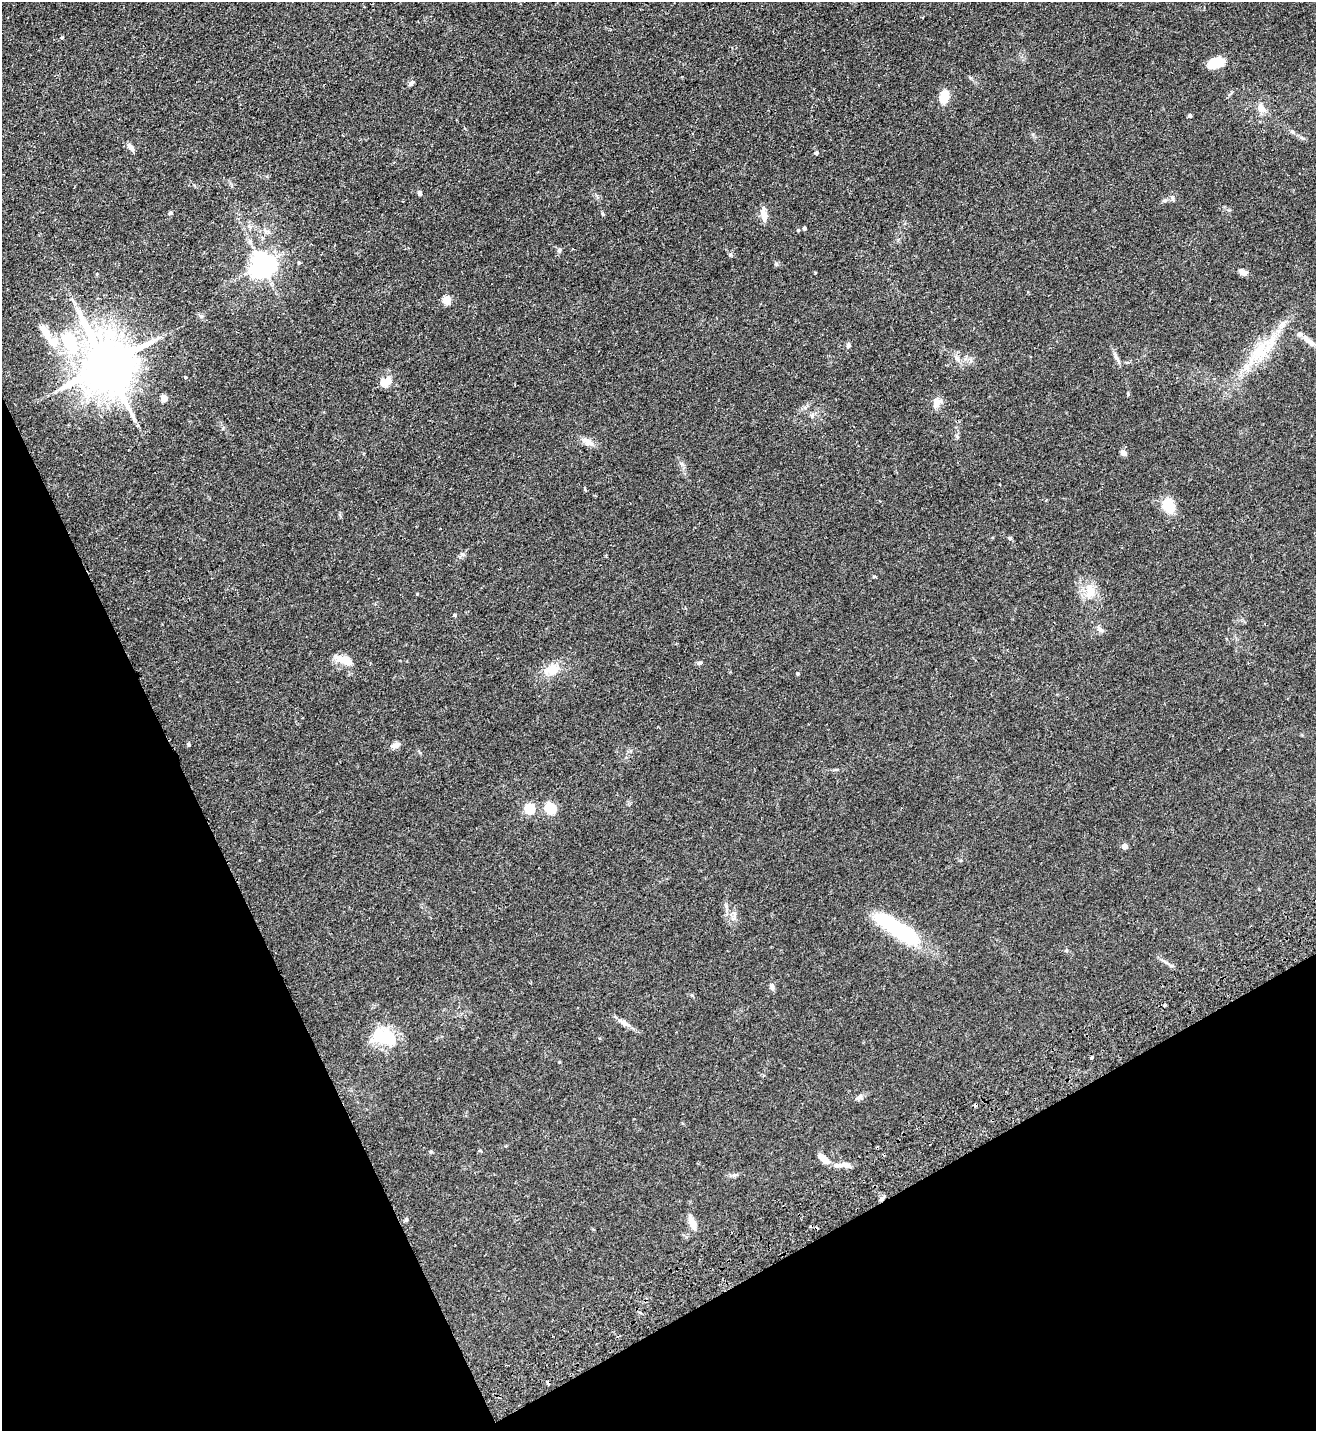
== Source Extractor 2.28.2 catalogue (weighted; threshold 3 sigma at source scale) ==
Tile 14 of 4 x 4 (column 2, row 4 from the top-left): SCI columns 1501-2814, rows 53-1481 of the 5763 x 5819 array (HDU 1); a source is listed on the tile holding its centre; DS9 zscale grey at full resolution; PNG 1318 x 1433 px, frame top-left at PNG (2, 2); no overlay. Shown black and unused: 24% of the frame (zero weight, under 2 of 3 exposures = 3% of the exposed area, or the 3 px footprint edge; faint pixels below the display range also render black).
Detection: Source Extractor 2.28.2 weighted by HDU 2 'WHT'; one run over the whole footprint, this tile lists its part. Background 0.0836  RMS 0.0085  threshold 0.0382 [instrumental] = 3 sigma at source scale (4.5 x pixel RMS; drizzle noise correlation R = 1.50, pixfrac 1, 0.05/0.05 arcsec/px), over >= 5 px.
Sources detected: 80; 5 inside a brighter object's white glare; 3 cosmic-ray / hot-pixel residue — not listed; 4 inside a brighter listed object's ellipse — not listed separately; the other 68 listed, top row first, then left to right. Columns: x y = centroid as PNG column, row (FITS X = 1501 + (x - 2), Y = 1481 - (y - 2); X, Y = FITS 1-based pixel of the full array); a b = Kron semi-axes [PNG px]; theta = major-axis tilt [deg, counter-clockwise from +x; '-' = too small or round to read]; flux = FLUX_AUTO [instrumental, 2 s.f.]
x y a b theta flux
62 37 4 3 - 0.94
1213 63 15 10 48 13
411 83 8 5 44 2.1
944 97 11 6 76 20
1262 108 14 9 -50 5.8
1190 116 4 3 - 2.5
1292 132 6 5 - 1.4
130 147 10 6 -55 4
816 153 4 4 - 2
420 193 6 5 - 1.8
1165 200 7 5 1 1.6
170 213 4 4 - 1.8
764 215 17 7 -80 6.8
249 226 6 5 - 1.7
804 228 4 4 - 1.4
798 230 5 4 - 0.96
559 250 7 5 71 1.6
730 254 6 4 1 1.1
299 262 5 4 - 1.1
776 264 6 5 - 1.3
262 265 8 7 - 740
1243 272 9 6 -27 5.2
815 273 4 2 - 0.59
447 300 5 5 - 28
45 332 24 9 -58 12
1300 334 9 8 - 3
70 341 36 20 -67 51
1311 342 14 8 -48 5.9
848 345 7 6 - 1.7
1260 350 41 18 52 37
957 358 10 6 -60 3.6
106 365 16 14 -69 4700
185 377 3 3 - 1.8
388 381 13 9 82 5.4
164 398 5 4 - 13
937 403 15 10 49 6.2
588 442 15 9 -28 6.4
1124 453 5 4 - 7
1168 506 15 11 -62 22
1010 538 5 5 - 1.3
1090 591 23 13 -77 13
455 615 5 4 - 1.1
1100 629 12 5 -43 2.6
344 660 22 8 -22 11
699 663 7 5 14 1.5
552 669 20 12 18 13
798 674 4 4 - 1.3
188 744 6 4 90 0.91
395 745 14 7 20 3.5
836 769 6 4 0 1
530 808 5 5 - 51
551 808 12 10 -43 15
1125 846 4 4 - 8
734 913 8 5 -79 2.6
904 935 38 18 -22 48
1165 961 10 3 -21 1.8
772 986 10 6 -79 2.5
625 1023 14 7 -34 4.1
386 1037 22 15 -26 34
1091 1058 4 3 - 4.1
860 1097 10 6 44 2.5
975 1106 4 3 - 2.2
431 1151 6 4 0 0.92
824 1158 17 7 -40 7.8
846 1165 11 7 -15 4.3
734 1175 8 5 24 1.9
406 1219 5 5 - 1.1
692 1223 17 7 -66 7.4
Isophote crosses this tile's border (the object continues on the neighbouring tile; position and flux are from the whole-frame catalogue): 1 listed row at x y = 1311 342
Unlisted compact peaks at least as high as the median listed source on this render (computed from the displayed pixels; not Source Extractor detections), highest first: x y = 874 576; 417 594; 1128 394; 201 316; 462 554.